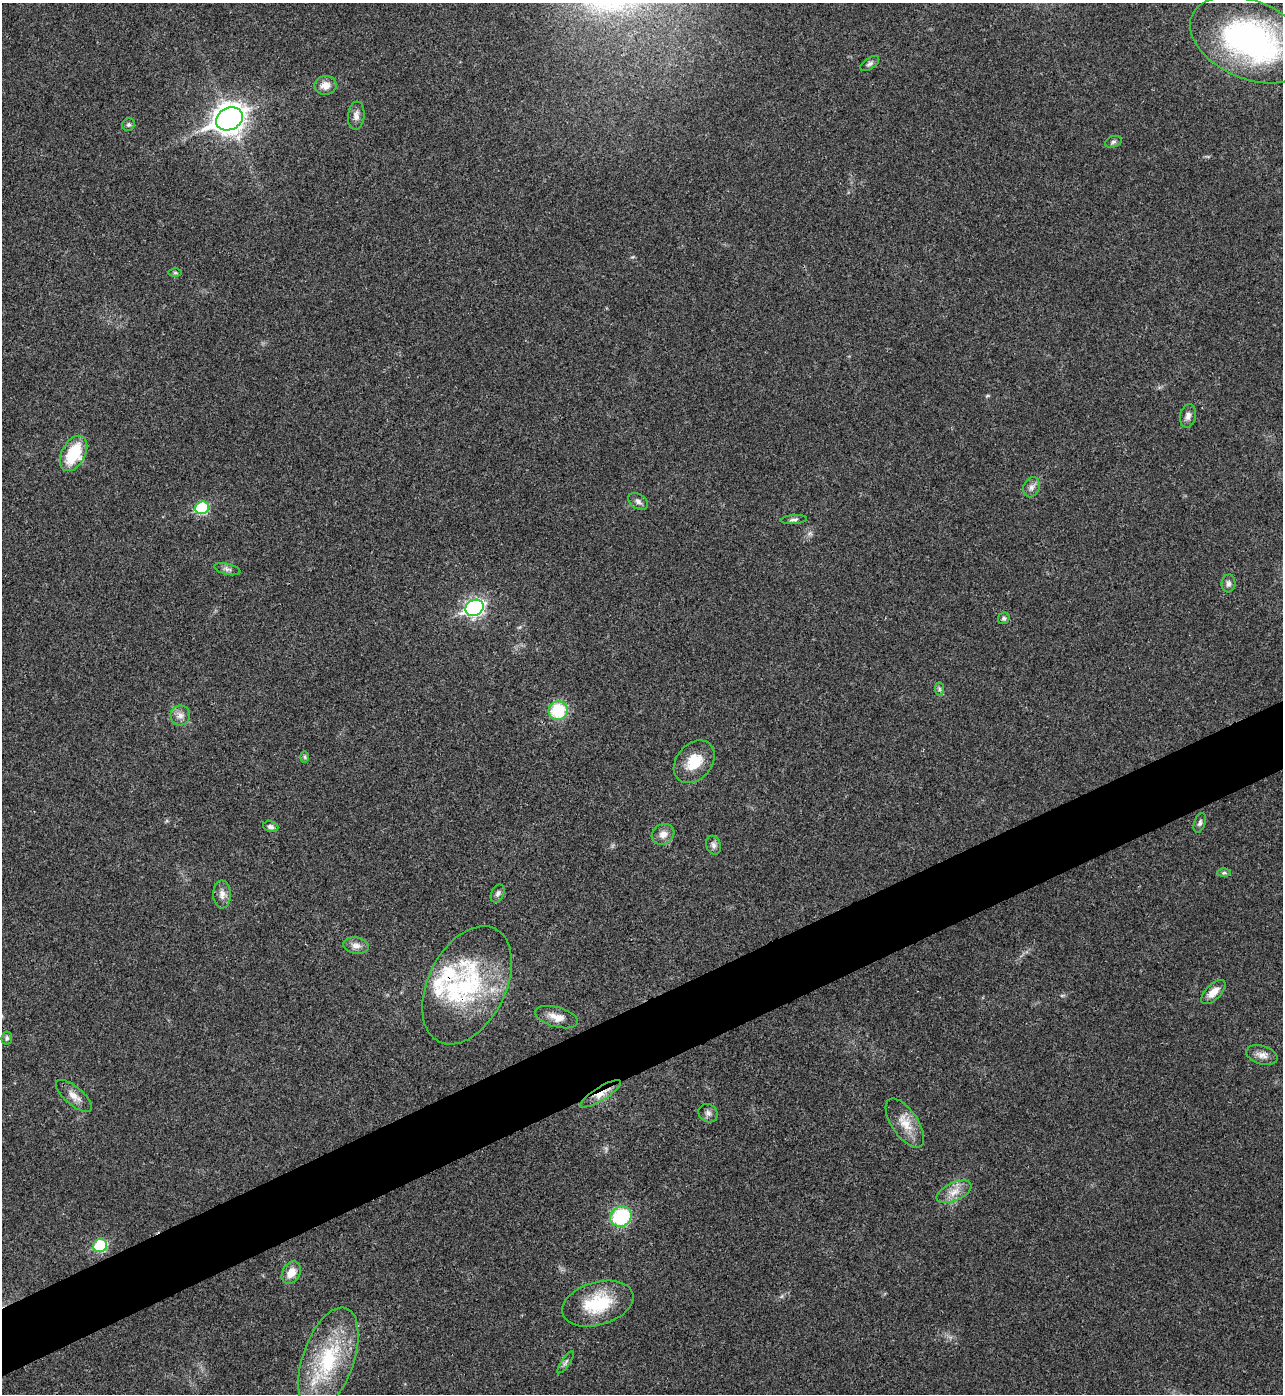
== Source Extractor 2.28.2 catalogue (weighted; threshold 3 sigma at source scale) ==
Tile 7 of 4 x 4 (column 3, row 2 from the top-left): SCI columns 2847-4127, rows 2786-4177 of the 5563 x 5574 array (HDU 1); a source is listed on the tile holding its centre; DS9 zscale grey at full resolution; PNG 1285 x 1396 px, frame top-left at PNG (2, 3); each listed source drawn as its Kron ellipse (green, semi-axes under 4 px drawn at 4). Shown black and unused: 5% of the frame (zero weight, under 3 of 4 exposures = <1% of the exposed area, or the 3 px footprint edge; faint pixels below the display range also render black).
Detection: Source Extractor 2.28.2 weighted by HDU 2 'WHT'; one run over the whole footprint, this tile lists its part. Background 0.0211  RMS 0.0042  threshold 0.0189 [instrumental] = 3 sigma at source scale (4.5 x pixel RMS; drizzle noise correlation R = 1.50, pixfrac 1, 0.05/0.05 arcsec/px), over >= 5 px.
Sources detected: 50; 3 inside a brighter listed object's ellipse — not listed separately; the other 47 listed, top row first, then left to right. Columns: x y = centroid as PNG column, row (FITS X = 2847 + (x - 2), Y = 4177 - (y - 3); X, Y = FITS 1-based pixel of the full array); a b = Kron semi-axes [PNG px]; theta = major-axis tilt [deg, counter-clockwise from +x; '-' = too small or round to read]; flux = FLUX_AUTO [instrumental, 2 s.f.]
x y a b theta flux
1250 40 63 39 -23 110
870 64 10 5 34 1.1
325 85 11 9 7 3.9
356 116 14 8 84 2.5
229 119 14 11 27 450
128 125 7 6 - 0.89
1113 142 8 5 19 1
175 273 6 4 -1 0.62
1188 416 12 8 80 2.2
74 453 19 11 62 20
1031 487 10 8 67 2
638 501 11 7 -33 1.6
202 508 7 6 - 31
794 520 13 4 5 1.2
227 569 13 5 -13 1.5
1228 583 9 7 86 1.3
474 608 9 7 26 130
1004 618 6 5 - 0.86
939 689 7 4 -89 0.81
558 710 9 9 - 20
180 715 10 10 - 2.6
305 757 6 4 -89 0.55
694 762 24 17 49 11
1200 823 10 5 71 1.1
271 827 8 5 -10 1.3
663 834 12 10 28 3.2
714 845 9 7 -68 1.5
1224 873 6 4 1 0.78
498 893 9 6 64 1.3
222 894 14 9 -88 2.7
356 945 13 8 -8 2.6
467 985 63 39 63 53
1213 992 15 7 45 4
557 1017 22 10 -16 4.7
7 1038 7 5 81 0.87
1262 1055 16 9 -17 3.1
601 1094 23 6 32 5.1
74 1096 22 9 -40 3.9
708 1113 10 8 -37 1.7
905 1123 28 13 -56 7.5
954 1192 18 9 25 4.6
621 1216 11 10 - 28
100 1245 7 6 - 26
291 1273 12 8 61 5
598 1304 37 21 16 21
328 1360 54 25 71 37
566 1362 13 3 55 0.93
Overlapping masked pixels (flux is a lower limit): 2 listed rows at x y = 467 985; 601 1094
Isophote crosses this tile's border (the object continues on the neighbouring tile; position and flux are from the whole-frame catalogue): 1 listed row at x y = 1250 40